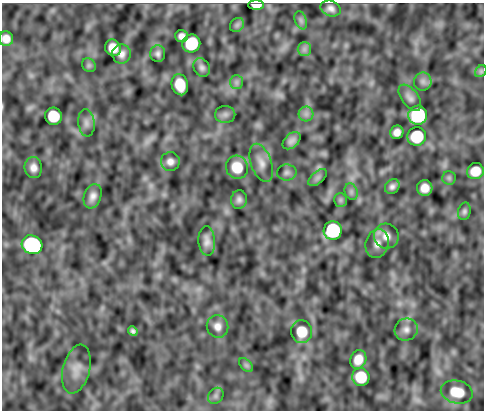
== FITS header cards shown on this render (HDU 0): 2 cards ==
NAXIS1  =                  482
NAXIS2  =                  408

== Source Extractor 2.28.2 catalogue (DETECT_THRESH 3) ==
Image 482 x 408 px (HDU 0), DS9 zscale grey, 1 PNG px = 1 image px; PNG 486 x 412 px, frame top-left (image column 1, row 408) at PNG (2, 3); each listed source drawn as its Kron ellipse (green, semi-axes under 4 px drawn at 4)
Background -1.65e-05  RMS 5.0e-04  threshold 0.0015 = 3 sigma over >= 5 px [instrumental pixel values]
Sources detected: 56; all 56 listed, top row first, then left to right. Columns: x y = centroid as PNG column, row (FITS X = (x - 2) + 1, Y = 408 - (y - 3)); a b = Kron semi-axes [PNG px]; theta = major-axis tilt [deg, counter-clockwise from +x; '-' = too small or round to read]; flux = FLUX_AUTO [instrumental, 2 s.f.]
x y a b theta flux
256 5 8 4 0 0.32
331 8 10 7 -21 0.16
301 20 9 5 -71 0.097
237 25 8 6 45 0.086
182 36 6 6 - 0.17
6 39 7 7 - 0.26
191 43 9 8 - 1.4
113 48 8 7 - 0.42
304 49 7 6 - 0.11
121 54 9 9 - 0.2
158 54 8 7 - 0.12
89 65 7 6 - 0.073
202 68 10 8 -57 0.13
481 71 7 5 45 0.059
423 81 9 9 - 0.15
236 82 7 6 - 0.097
180 85 11 8 -75 0.67
410 98 15 8 -52 0.19
225 114 10 8 1 0.13
306 114 7 7 - 0.13
418 115 9 9 - 3.1
53 116 8 8 - 1
86 123 13 8 -84 0.18
397 132 7 6 - 0.22
417 136 9 9 - 1.3
292 141 10 6 42 0.16
170 162 9 9 - 0.19
261 163 20 10 -70 0.33
237 167 12 11 - 0.77
33 168 10 8 -83 0.24
475 171 8 8 - 0.53
287 172 9 8 - 0.12
318 178 11 6 41 0.099
449 178 7 6 - 0.073
392 186 8 6 51 0.13
425 188 8 7 - 0.32
351 192 8 6 -70 0.099
93 196 12 8 71 0.21
239 200 9 8 - 0.13
340 200 7 6 - 0.077
464 211 9 6 77 0.09
333 230 9 9 - 3.3
386 236 12 12 - 0.3
207 241 15 8 -86 0.23
377 244 15 11 73 0.29
32 245 10 9 - 5.7
217 326 11 10 - 0.24
406 330 11 11 - 0.22
133 331 5 4 - 0.084
302 332 11 10 - 0.72
358 359 9 8 - 0.42
246 365 8 5 -45 0.08
76 369 25 13 75 0.41
361 377 9 8 - 0.94
457 392 16 11 -13 0.69
216 396 8 7 - 0.1
At the frame edge (FLAGS 8, measured only in part): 2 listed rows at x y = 256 5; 6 39